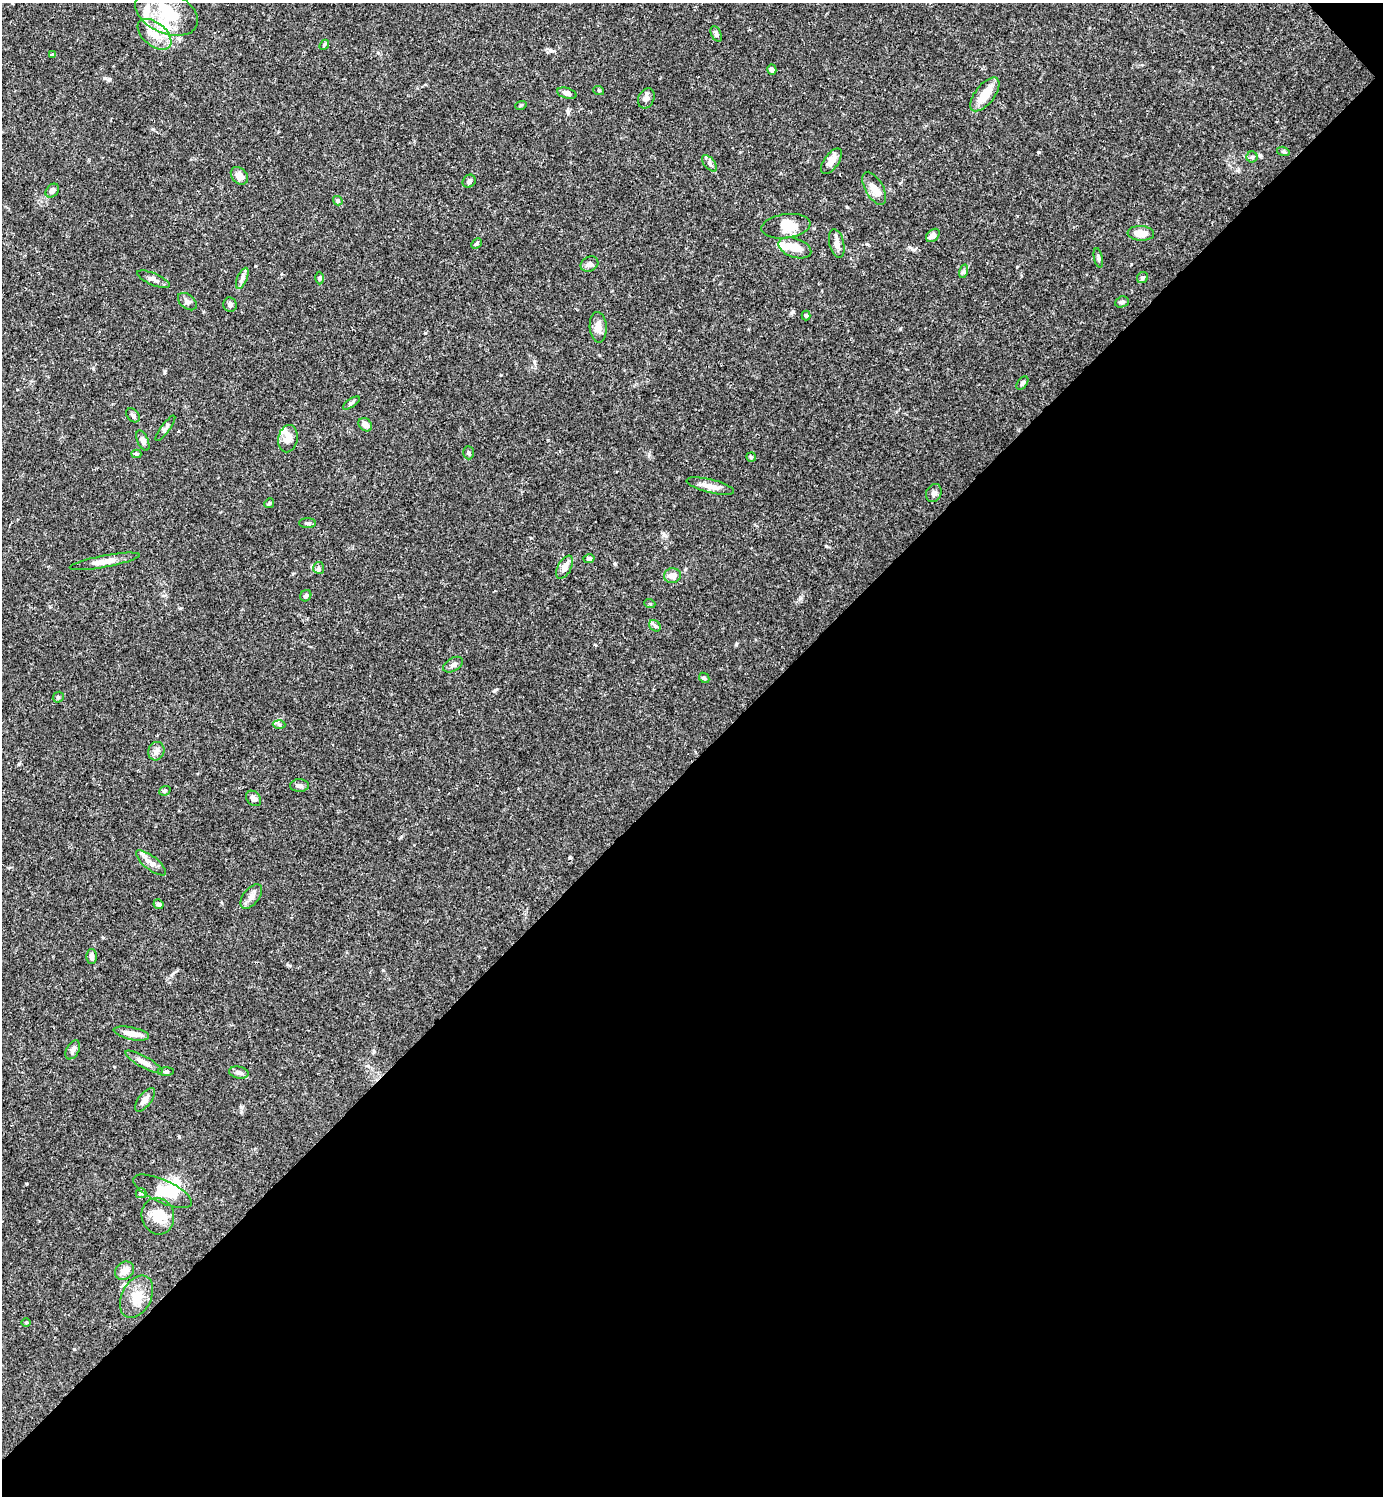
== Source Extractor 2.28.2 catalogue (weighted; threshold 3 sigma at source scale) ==
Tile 12 of 4 x 4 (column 4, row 3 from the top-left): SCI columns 4442-5822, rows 1495-2988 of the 5979 x 5980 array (HDU 1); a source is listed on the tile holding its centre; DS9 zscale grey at full resolution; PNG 1385 x 1498 px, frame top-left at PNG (2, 3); each listed source drawn as its Kron ellipse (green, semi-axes under 4 px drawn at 4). Shown black and unused: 49% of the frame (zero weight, under 3 of 4 exposures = <1% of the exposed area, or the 3 px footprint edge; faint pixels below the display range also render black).
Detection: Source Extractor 2.28.2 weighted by HDU 2 'WHT'; one run over the whole footprint, this tile lists its part. Background 0.0656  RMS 0.0031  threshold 0.0141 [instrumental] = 3 sigma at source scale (4.5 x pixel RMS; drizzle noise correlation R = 1.50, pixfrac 1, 0.05/0.05 arcsec/px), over >= 5 px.
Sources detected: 94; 5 inside a brighter object's white glare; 1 cosmic-ray / hot-pixel residue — neither listed nor drawn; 4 inside a brighter listed object's ellipse — not listed separately; the other 84 listed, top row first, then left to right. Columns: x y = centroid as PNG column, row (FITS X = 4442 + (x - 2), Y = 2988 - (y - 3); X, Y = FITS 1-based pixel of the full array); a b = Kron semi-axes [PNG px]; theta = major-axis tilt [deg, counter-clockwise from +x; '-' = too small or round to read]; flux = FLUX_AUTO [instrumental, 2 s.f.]
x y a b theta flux
167 13 33 20 -23 13
155 34 20 11 -40 5.4
716 34 8 5 -66 0.76
324 45 5 4 - 0.41
52 55 3 3 - 0.5
772 70 5 4 - 1.2
599 91 5 3 - 0.3
567 93 10 5 -17 1.1
985 94 20 9 52 5.6
646 98 10 7 64 1.3
521 105 6 3 19 0.32
1283 151 6 4 -18 0.49
1252 157 5 5 - 0.54
831 161 15 7 55 2.5
710 163 10 5 -50 0.97
239 176 10 7 -48 2.2
469 181 7 6 - 0.94
874 188 18 9 -60 3.2
52 191 7 5 49 1.4
338 201 5 4 - 0.66
786 226 25 12 7 5.6
1141 233 13 7 -3 3.8
933 235 8 5 42 1.6
477 244 6 4 43 0.5
837 244 14 7 -77 1.9
795 248 17 9 -19 3.9
1098 258 10 4 -78 0.73
589 264 9 7 26 1.2
964 271 7 4 72 0.58
242 278 11 5 67 1.1
319 278 6 4 89 0.42
1142 278 6 5 - 0.6
153 279 17 6 -23 1.4
187 302 11 7 -38 1.1
1122 302 7 5 22 0.85
230 305 7 6 - 1.1
806 316 5 4 - 0.43
598 327 15 8 -86 2.8
1022 383 7 4 52 0.61
351 403 10 4 33 0.64
133 415 8 5 -47 0.74
365 425 7 6 - 1.8
165 428 15 4 53 0.91
288 439 14 9 78 3
143 441 11 5 -66 1.3
468 453 6 5 - 0.62
136 454 5 4 - 0.49
751 457 5 4 - 0.5
710 486 24 6 -14 2.8
934 493 9 7 62 1.1
269 503 5 4 - 0.45
307 523 8 4 0 0.65
589 559 5 4 - 0.71
104 561 35 6 11 3.1
565 567 13 6 62 2.8
319 568 6 5 - 0.65
672 576 8 7 - 2.2
306 596 6 5 - 0.66
650 604 5 3 - 0.31
655 626 6 5 - 0.64
453 665 11 6 31 1.2
704 678 6 4 -45 0.48
58 697 6 5 - 0.48
279 725 6 4 -2 0.5
156 751 9 8 - 1.4
299 786 9 6 -1 1.1
165 791 6 4 22 0.44
254 798 8 6 -50 1.3
151 863 18 6 -38 2.2
251 896 14 8 52 1.8
159 904 5 5 - 0.85
91 957 7 5 -89 0.99
131 1033 18 6 -11 3.1
73 1050 10 6 62 1.2
144 1062 21 5 -28 2.1
166 1072 8 4 0 0.53
239 1073 10 6 -12 1.3
145 1100 14 6 52 1.4
163 1191 32 11 -24 6.7
141 1193 5 5 - 0.49
158 1216 18 16 -75 6
125 1271 10 8 39 2.3
136 1297 22 14 63 5.5
26 1323 5 3 - 0.32
Unlisted compact peaks at least as high as the median listed source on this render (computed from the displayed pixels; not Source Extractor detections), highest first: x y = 736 644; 74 1349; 793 311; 800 598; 26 1184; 550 50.